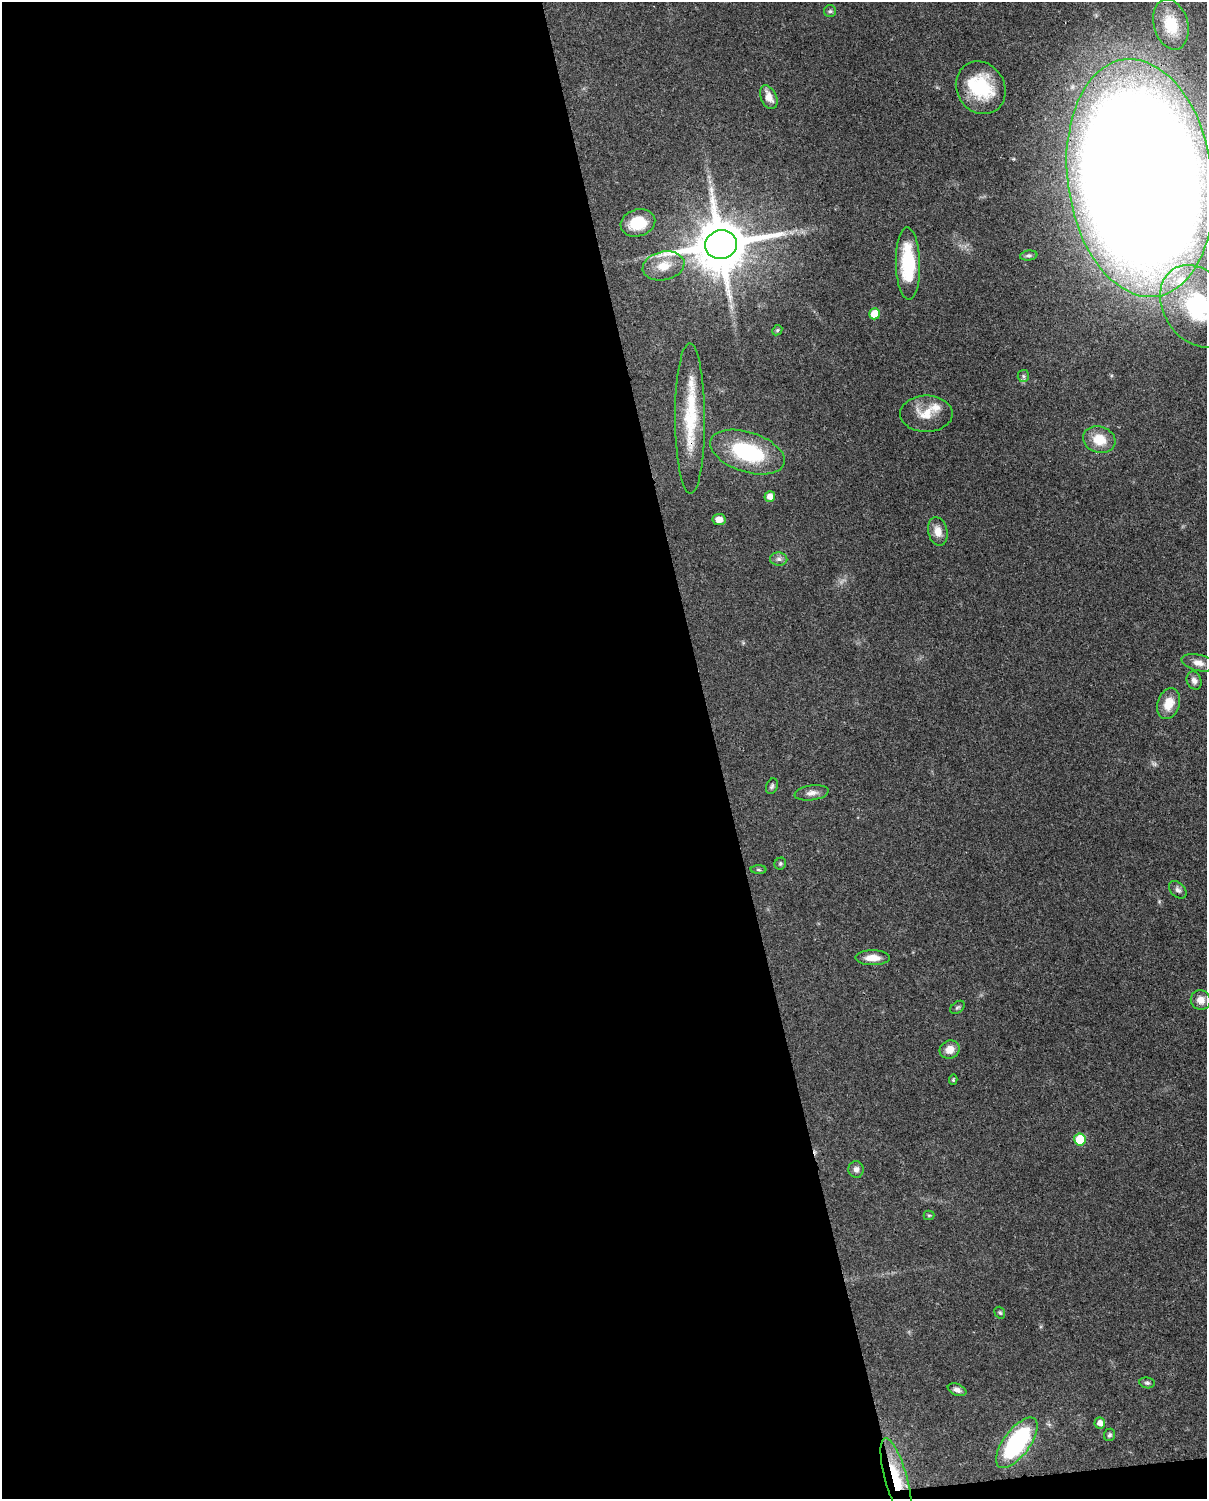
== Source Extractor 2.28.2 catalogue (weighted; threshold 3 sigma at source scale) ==
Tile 9 of 4 x 3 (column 1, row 3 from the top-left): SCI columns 90-1294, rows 266-1762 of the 5002 x 4908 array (HDU 1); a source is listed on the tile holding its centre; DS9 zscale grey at full resolution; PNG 1209 x 1501 px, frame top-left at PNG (2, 2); each listed source drawn as its Kron ellipse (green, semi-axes under 4 px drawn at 4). Shown black and unused: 60% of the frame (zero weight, under 3 of 4 exposures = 7% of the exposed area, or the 3 px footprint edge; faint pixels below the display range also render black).
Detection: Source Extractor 2.28.2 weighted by HDU 2 'WHT'; one run over the whole footprint, this tile lists its part. Background 0.101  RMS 0.004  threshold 0.0182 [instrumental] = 3 sigma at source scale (4.5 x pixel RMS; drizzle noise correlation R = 1.50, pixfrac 1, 0.05/0.05 arcsec/px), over >= 5 px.
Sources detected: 51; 1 too faint to see at this stretch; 1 inside a brighter object's white glare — neither listed nor drawn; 4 inside a brighter listed object's ellipse — not listed separately; the other 45 listed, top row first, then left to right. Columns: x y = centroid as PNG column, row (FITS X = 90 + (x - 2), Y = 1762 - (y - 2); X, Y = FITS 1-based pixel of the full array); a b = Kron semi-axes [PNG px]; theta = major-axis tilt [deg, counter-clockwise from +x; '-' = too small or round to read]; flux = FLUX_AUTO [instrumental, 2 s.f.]
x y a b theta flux
830 11 6 6 - 0.77
1171 24 26 17 -74 15
981 88 27 24 -57 23
769 97 12 7 -66 4.4
1140 178 119 72 -82 1800
638 223 18 13 17 12
721 245 16 14 13 2600
1029 256 9 5 8 0.86
908 263 36 12 -88 24
664 266 21 14 13 7.4
1197 306 44 33 -56 48
875 314 5 5 - 8.1
777 330 5 4 - 0.52
1023 376 6 5 - 0.82
926 414 26 18 0 8.2
690 418 75 15 -90 22
1099 440 16 13 -19 8.3
747 452 39 20 -18 35
770 496 5 5 - 3.1
719 519 6 5 - 3.2
938 531 14 9 -78 4.2
779 559 8 6 -1 1.5
1198 663 17 8 -13 3.3
1194 681 9 7 -68 1.9
1169 704 16 11 71 6.3
772 786 8 5 69 0.89
812 793 17 7 8 2.6
780 864 6 5 - 0.71
759 870 8 4 -2 0.64
1178 890 10 7 -47 1.4
872 958 17 7 -1 4.8
1201 1000 10 9 - 2.9
957 1007 8 5 38 0.75
950 1050 10 9 - 4.2
953 1080 5 4 - 0.59
1080 1140 6 5 - 16
856 1169 8 7 - 1.5
929 1215 5 5 - 0.53
1000 1313 6 5 - 0.71
1147 1383 8 5 -9 0.9
957 1390 10 5 -23 1.6
1100 1423 5 5 - 2.8
1109 1435 6 5 - 0.76
1017 1443 30 13 53 54
896 1479 42 11 -75 15
Overlapping masked pixels (flux is a lower limit): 3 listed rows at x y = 1140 178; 690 418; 896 1479
Isophote crosses this tile's border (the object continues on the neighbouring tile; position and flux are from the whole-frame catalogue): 2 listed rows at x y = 1140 178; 1197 306